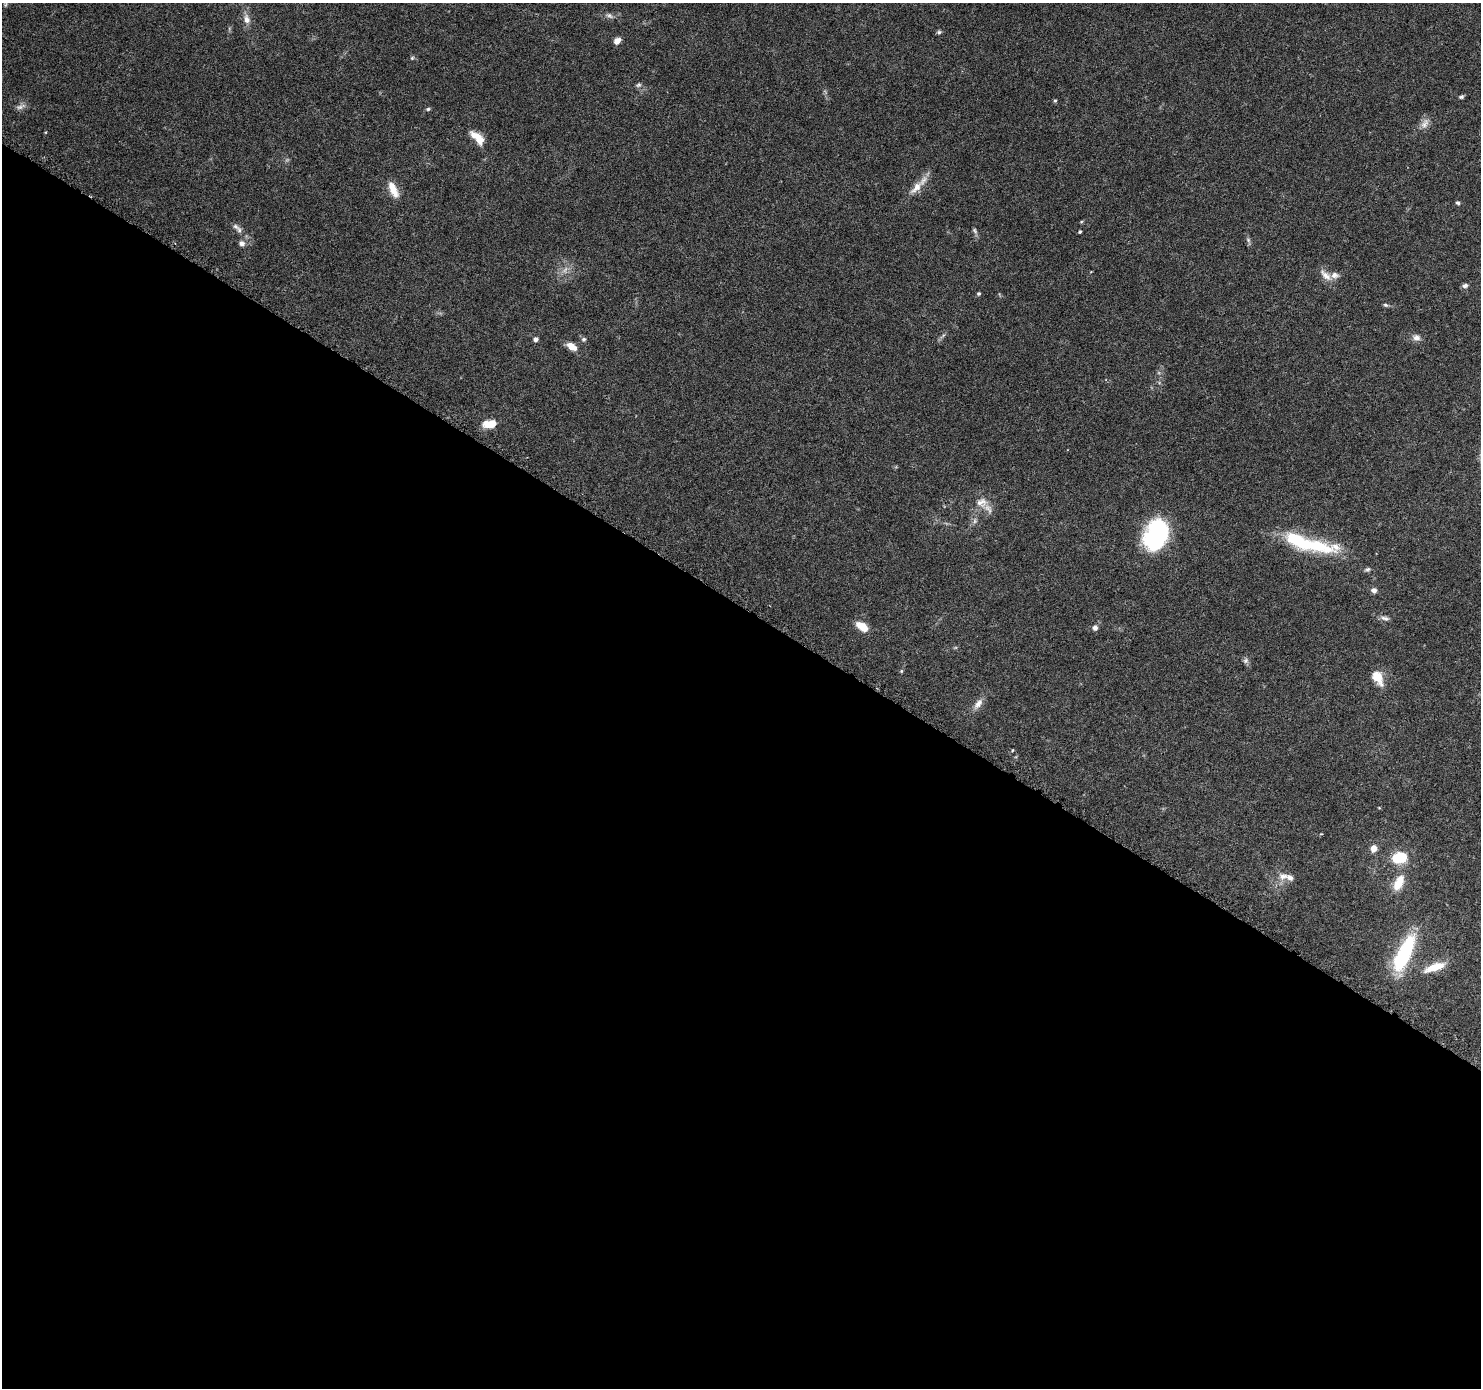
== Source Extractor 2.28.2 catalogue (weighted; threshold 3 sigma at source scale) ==
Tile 14 of 4 x 4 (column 2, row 4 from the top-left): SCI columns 1490-2968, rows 258-1643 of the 5937 x 5999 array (HDU 1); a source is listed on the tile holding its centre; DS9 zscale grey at full resolution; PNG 1483 x 1390 px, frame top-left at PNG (2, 3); no overlay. Shown black and unused: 56% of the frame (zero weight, under 3 of 6 exposures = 1% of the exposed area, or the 3 px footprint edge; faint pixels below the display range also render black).
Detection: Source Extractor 2.28.2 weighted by HDU 2 'WHT'; one run over the whole footprint, this tile lists its part. Background 0.0521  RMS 0.0025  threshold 0.0103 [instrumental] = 3 sigma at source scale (4.09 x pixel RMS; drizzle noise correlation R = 1.36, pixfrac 0.8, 0.0396/0.0396 arcsec/px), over >= 5 px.
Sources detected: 60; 3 too faint to see at this stretch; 1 inside a brighter object's white glare — not listed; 5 inside a brighter listed object's ellipse — not listed separately; the other 51 listed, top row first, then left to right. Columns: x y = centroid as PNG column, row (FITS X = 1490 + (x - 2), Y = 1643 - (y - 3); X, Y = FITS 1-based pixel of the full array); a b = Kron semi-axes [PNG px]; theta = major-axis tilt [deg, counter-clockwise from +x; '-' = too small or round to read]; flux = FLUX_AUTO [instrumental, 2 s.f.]
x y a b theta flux
609 16 10 7 -22 0.86
247 19 12 8 -75 1.4
939 32 7 5 1 0.44
617 41 8 6 38 1.6
412 58 6 5 - 0.35
638 85 8 5 21 0.54
1461 97 6 5 - 0.43
1055 101 5 4 - 0.29
21 107 15 6 19 0.98
428 109 6 5 - 0.41
1425 124 17 9 61 1.7
477 138 19 8 -44 3.9
916 187 23 10 49 3.1
393 190 22 9 -65 3.2
1458 203 6 4 -24 0.42
236 227 11 6 -31 0.85
975 231 9 5 -65 0.57
1080 232 3 3 - 0.34
1248 240 7 6 - 0.53
242 243 8 7 - 0.97
1326 275 22 9 -43 2.2
1465 286 7 5 23 0.8
979 293 4 4 - 0.41
1385 305 7 5 -26 0.42
943 335 8 4 53 0.5
1416 338 10 9 - 1.3
535 339 5 5 - 0.77
584 339 6 6 - 0.56
571 346 14 8 -33 2.1
490 424 15 8 4 3.7
982 502 18 16 -1 3.3
1156 534 30 21 69 31
1298 541 62 16 -22 16
1367 569 7 5 24 0.51
1374 590 6 6 - 0.93
1385 618 12 5 -14 0.87
862 627 15 8 -36 3.6
1095 628 6 6 - 0.96
1246 660 8 7 - 0.67
901 671 5 4 - 0.28
1378 678 18 11 -61 3.8
978 704 17 8 53 1.8
1012 750 4 3 - 0.34
1379 808 4 3 - 0.2
1321 834 4 4 - 0.21
1373 848 8 7 - 1.8
1399 857 12 9 13 9.7
1283 876 15 10 5 2.1
1400 880 15 12 81 3.2
1404 953 45 15 64 19
1435 967 30 9 19 4.6